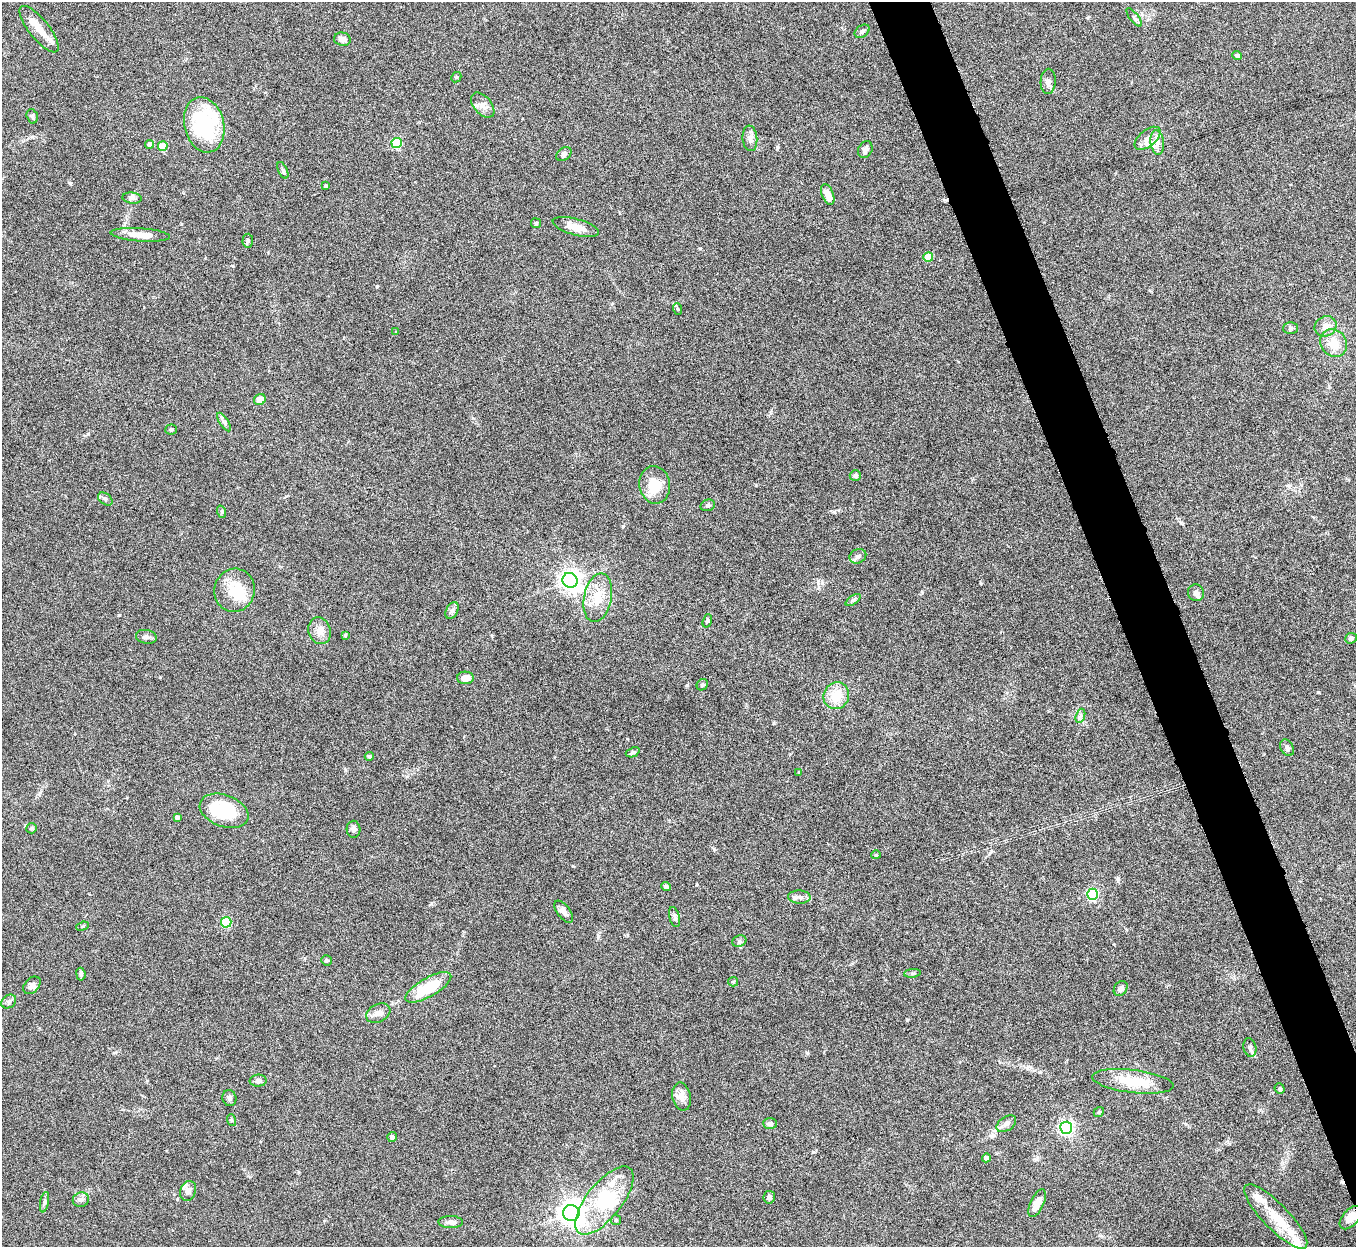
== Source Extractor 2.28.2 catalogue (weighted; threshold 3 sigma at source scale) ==
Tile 6 of 4 x 4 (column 2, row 2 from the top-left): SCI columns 1356-2709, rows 2639-3883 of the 5420 x 5405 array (HDU 1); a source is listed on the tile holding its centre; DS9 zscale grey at full resolution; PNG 1358 x 1249 px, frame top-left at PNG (2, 2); each listed source drawn as its Kron ellipse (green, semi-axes under 4 px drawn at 4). Shown black and unused: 4% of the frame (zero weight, under 5 of 10 exposures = <1% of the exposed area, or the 3 px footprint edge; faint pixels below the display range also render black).
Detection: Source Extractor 2.28.2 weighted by HDU 2 'WHT'; one run over the whole footprint, this tile lists its part. Background 0.142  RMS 0.0056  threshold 0.023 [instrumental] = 3 sigma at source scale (4.09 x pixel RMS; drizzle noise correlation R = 1.36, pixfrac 0.8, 0.05/0.05 arcsec/px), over >= 5 px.
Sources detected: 120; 4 inside a brighter object's white glare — neither listed nor drawn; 10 inside a brighter listed object's ellipse — not listed separately; the other 106 listed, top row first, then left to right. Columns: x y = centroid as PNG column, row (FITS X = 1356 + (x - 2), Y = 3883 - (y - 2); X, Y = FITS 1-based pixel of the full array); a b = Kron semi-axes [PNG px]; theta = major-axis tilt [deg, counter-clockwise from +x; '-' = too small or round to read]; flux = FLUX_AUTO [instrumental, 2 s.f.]
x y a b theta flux
1134 17 11 4 -51 1.1
39 29 28 10 -51 7.3
862 31 8 5 36 1.2
342 39 8 6 -13 2.7
1237 55 4 4 - 1.6
456 77 5 4 - 0.65
1048 81 12 7 88 2.2
483 105 15 9 -49 3.2
32 116 7 5 -74 1
204 125 28 20 -76 40
750 138 13 7 -84 2.5
1148 138 15 8 39 4.3
397 143 5 5 - 33
1157 143 12 6 -82 3
150 144 4 4 - 2.2
163 146 5 4 - 16
865 149 9 7 62 2
564 154 8 6 40 1.2
283 170 9 4 -66 1.1
326 185 3 3 - 0.6
828 194 11 5 -67 4.8
132 198 9 5 -6 1.6
536 223 5 5 - 0.77
576 227 24 8 -15 6.1
140 235 30 6 -4 6.7
248 241 7 5 88 0.86
928 257 5 5 - 12
678 309 6 3 -70 0.63
1326 326 11 10 - 4.3
1290 328 7 6 - 1.1
396 332 3 3 - 0.47
1334 343 14 12 -54 8.8
260 400 6 5 - 4.4
224 422 10 4 -57 1.5
171 429 5 5 - 1
855 476 6 5 - 0.95
655 485 19 15 -79 11
105 499 8 5 -37 1.2
708 505 7 5 15 1.2
222 512 6 4 -72 0.65
858 556 9 7 24 1.8
570 580 8 7 - 320
234 590 22 20 76 15
1196 593 8 8 - 1.7
598 598 25 13 79 11
853 600 8 4 35 1.1
452 610 9 5 62 1.5
707 621 7 4 71 0.78
320 631 14 11 -71 4.4
345 635 3 3 - 0.65
146 637 10 7 -10 1.8
1351 638 6 5 - 1.4
465 678 8 6 -1 4.4
702 685 6 5 - 1
836 696 13 12 - 10
1080 716 7 4 72 1.4
1287 748 9 6 -61 1.5
633 752 7 4 22 0.98
369 756 4 4 - 0.72
799 772 4 4 - 0.45
224 811 25 16 -20 30
177 817 4 4 - 1.8
31 828 5 5 - 0.82
354 829 8 7 - 1.7
876 855 5 4 - 0.54
666 887 5 4 - 1.4
1092 894 5 5 - 59
799 897 11 6 -3 2
564 912 13 6 -52 2.6
675 917 10 5 -77 1.3
226 922 5 5 - 30
82 926 6 4 20 0.65
739 941 7 5 22 0.99
326 960 5 5 - 1.1
912 973 8 3 5 0.78
81 974 6 4 -82 1.2
733 982 5 4 - 0.54
32 985 10 7 46 2
428 987 26 9 30 19
1121 988 8 6 52 2
9 1001 8 6 37 1.5
378 1013 13 8 28 3.1
1250 1048 9 6 -77 1.7
258 1081 8 6 3 1.9
1133 1081 41 11 -7 16
1280 1089 5 4 - 0.9
682 1097 14 9 -79 4
229 1098 8 7 - 1.7
1099 1112 5 4 - 0.71
231 1120 6 3 -70 0.66
770 1123 7 5 -1 1.8
1006 1124 11 7 34 2.1
1066 1128 6 6 - 140
392 1137 5 4 - 1.3
986 1158 4 4 - 2.1
188 1191 10 7 68 2.6
769 1197 6 6 - 2
81 1200 8 7 - 1.8
604 1201 41 17 52 28
44 1202 10 4 79 1.2
1037 1203 15 6 65 6.1
571 1213 8 8 - 370
1276 1217 43 13 -46 16
1351 1218 14 8 48 5.1
616 1220 5 5 - 0.79
451 1222 12 6 -1 2.4
Overlapping masked pixels (flux is a lower limit): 1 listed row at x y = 1351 1218
Unlisted compact peaks at least as high as the median listed source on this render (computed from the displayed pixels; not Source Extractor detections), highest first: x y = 1318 692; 377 286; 70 183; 834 512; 623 526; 687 685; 573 866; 714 849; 774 723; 119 615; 813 1152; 88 434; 233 266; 907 1020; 981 583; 922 592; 807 1053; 598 936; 345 770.